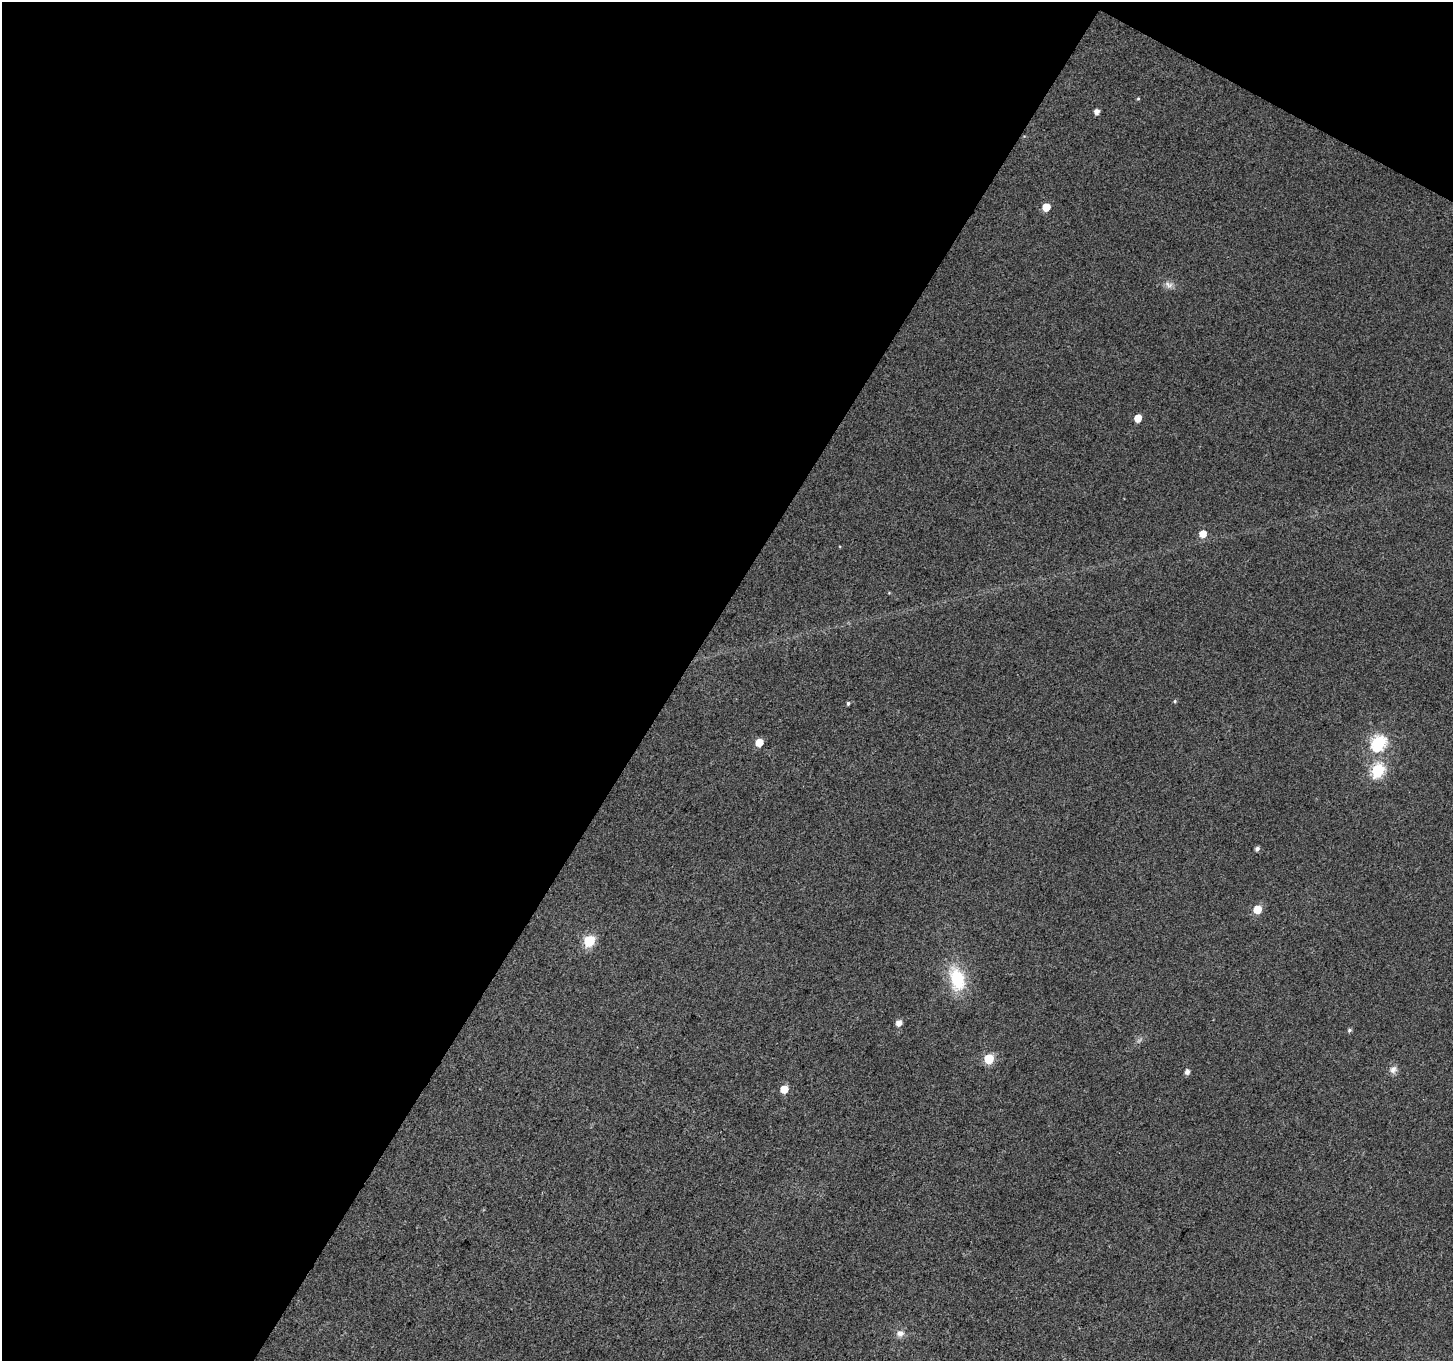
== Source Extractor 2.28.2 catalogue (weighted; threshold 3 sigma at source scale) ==
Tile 1 of 2 x 2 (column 1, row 1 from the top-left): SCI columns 2-1452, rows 1481-2839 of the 2904 x 2941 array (HDU 1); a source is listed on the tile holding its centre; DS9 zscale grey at full resolution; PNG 1455 x 1363 px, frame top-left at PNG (2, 2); no overlay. Shown black and unused: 49% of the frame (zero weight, under 3 of 4 exposures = <1% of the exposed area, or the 3 px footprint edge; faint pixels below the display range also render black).
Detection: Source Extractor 2.28.2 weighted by HDU 2 'WHT'; one run over the whole footprint, this tile lists its part. Background 0.0867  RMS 0.012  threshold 0.0554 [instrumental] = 3 sigma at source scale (4.5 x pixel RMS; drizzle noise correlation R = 1.50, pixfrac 1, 0.0396/0.0396 arcsec/px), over >= 5 px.
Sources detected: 22; all 22 listed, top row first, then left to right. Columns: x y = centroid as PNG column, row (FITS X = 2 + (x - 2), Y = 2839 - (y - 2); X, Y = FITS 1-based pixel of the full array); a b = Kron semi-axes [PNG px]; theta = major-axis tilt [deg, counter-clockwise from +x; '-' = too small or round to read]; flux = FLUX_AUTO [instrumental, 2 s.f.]
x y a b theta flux
1138 99 5 3 - 1.2
1096 112 5 5 - 6.8
1046 207 5 5 - 24
1169 285 12 7 -26 6.3
1138 418 5 5 - 17
1203 534 6 6 - 15
1175 701 5 4 - 1.5
848 703 5 4 - 1.8
759 742 5 5 - 23
1378 743 7 6 - 210
1378 770 7 6 - 140
1257 849 5 4 - 3.7
1257 909 6 5 - 27
589 941 6 6 - 90
957 979 32 18 -75 54
899 1023 6 5 - 8.1
1349 1030 6 5 - 2.1
989 1059 6 5 - 64
1393 1069 11 9 50 6.3
1187 1072 5 5 - 5.4
784 1089 5 5 - 22
900 1333 11 9 2 7.1